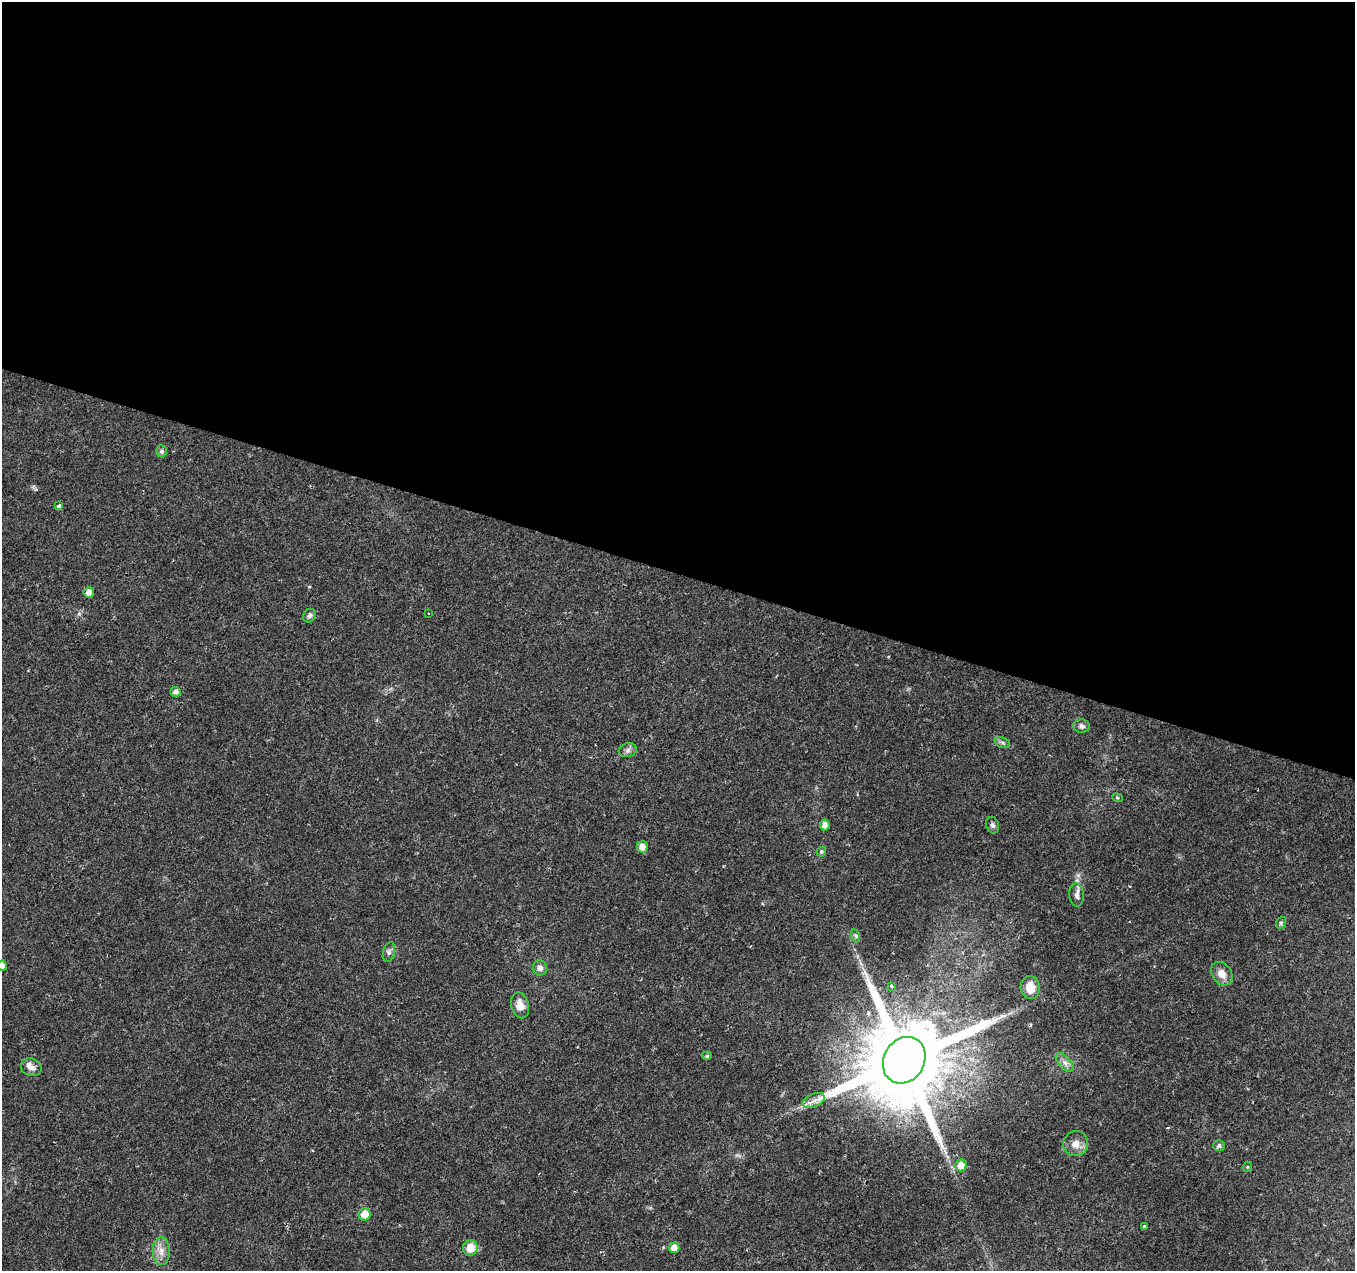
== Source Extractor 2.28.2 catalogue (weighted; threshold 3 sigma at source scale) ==
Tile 3 of 4 x 4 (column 3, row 1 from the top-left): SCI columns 2707-4059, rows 4025-5293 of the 5423 x 5572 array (HDU 1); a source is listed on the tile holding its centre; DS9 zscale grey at full resolution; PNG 1357 x 1273 px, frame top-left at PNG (2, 2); each listed source drawn as its Kron ellipse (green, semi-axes under 4 px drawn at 4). Shown black and unused: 45% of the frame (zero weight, under 2 of 3 exposures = <1% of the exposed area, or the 3 px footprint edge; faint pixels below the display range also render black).
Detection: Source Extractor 2.28.2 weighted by HDU 2 'WHT'; one run over the whole footprint, this tile lists its part. Background 0.023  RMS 0.0028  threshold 0.0128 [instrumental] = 3 sigma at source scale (4.5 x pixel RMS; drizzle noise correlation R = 1.50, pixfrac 1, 0.0396/0.0396 arcsec/px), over >= 5 px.
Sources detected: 40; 1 cosmic-ray / hot-pixel residue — neither listed nor drawn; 1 inside a brighter listed object's ellipse — not listed separately; the other 38 listed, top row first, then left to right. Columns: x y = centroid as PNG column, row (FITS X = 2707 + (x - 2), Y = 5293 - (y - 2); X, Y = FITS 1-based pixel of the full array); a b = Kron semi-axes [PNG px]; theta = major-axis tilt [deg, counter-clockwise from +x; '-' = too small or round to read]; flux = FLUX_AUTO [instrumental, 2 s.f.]
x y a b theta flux
162 451 6 5 - 0.81
59 506 4 3 - 1.9
89 592 5 5 - 2
428 613 2 2 - 0.21
309 616 7 6 - 0.76
176 692 5 5 - 0.98
1081 726 8 6 -4 0.98
1002 743 8 5 -20 0.69
628 750 9 6 17 0.92
1117 798 5 4 - 0.44
825 825 5 5 - 1.7
992 825 8 6 -68 0.8
642 847 6 5 - 2.5
821 852 5 4 - 0.48
1077 895 12 7 -84 1.3
1281 923 6 4 69 0.48
856 936 6 4 -71 0.42
389 952 10 6 76 0.91
2 966 5 5 - 1.6
540 968 7 7 - 1.4
1222 974 13 9 -53 2.7
891 986 3 2 - 0.63
1030 987 11 9 -86 4
520 1005 13 9 -75 2.7
707 1056 5 4 - 0.49
904 1060 24 20 60 5500
1065 1062 11 6 -49 1.4
31 1067 11 8 -22 1.7
814 1101 12 6 22 1.9
1076 1144 12 12 - 2.7
1219 1145 6 5 - 0.73
961 1165 6 6 - 3.3
1247 1167 5 3 - 0.26
365 1214 6 6 - 2.9
1144 1226 3 3 - 0.85
470 1248 7 7 - 4.1
674 1248 5 5 - 2.6
161 1251 14 8 -90 2.4
Isophote crosses this tile's border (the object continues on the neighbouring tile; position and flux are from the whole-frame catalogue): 1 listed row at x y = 2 966